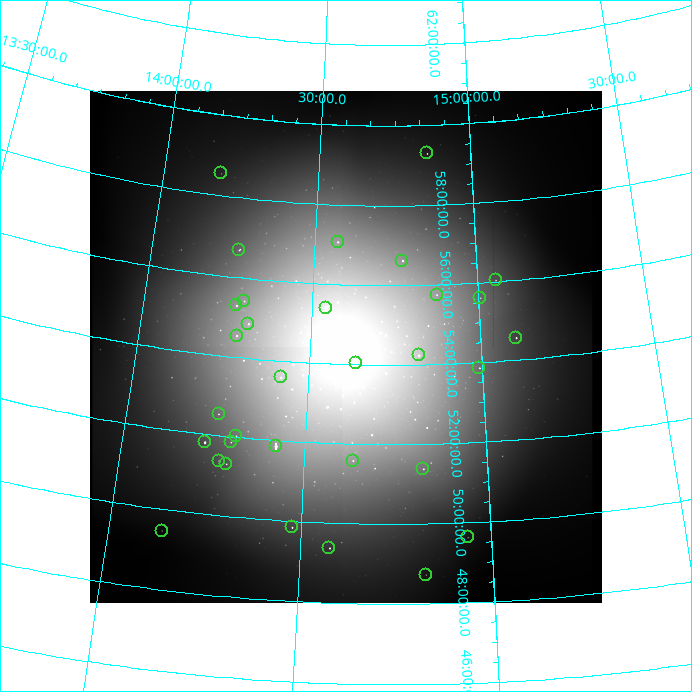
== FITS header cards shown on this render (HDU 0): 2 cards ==
NAXIS1  =                  512
NAXIS2  =                  512

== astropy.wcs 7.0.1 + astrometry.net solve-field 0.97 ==
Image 512 x 512 px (HDU 0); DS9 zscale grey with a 90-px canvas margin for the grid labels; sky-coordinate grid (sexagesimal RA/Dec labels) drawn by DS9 from the SOLVED WCS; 32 Tycho-2 reference stars matched to detected sources circled (green)
Header WCS: none
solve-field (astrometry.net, Tycho-2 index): SOLVED blind (the file carries no WCS)
Solved WCS: RA---TAN-SIP/DEC--TAN-SIP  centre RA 14:36:16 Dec +54:27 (219.07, +54.44 deg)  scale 92 x 90.7 arcsec/px (non-square pixels)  FOV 784.9' x 773.9'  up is -2 deg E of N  parity flipped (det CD > 0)
(file carries no celestial WCS; the grid is the blind solution)
Tycho-2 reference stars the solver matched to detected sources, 32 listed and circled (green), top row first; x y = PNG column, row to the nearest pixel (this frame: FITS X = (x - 90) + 1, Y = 512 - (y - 91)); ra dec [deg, ICRS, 3 dp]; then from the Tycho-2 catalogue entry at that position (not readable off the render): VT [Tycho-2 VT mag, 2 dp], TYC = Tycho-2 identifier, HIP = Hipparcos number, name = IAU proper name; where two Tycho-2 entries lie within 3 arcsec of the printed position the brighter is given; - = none
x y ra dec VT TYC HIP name
427 153 222.860 +59.294 5.64 3867-1441-1 72664 -
221 173 212.756 +58.549 6.84 3858-741-1 69295 -
338 242 218.566 +57.065 6.53 3863-1546-1 71251 -
239 250 214.000 +56.689 6.73 3862-1470-1 69699 -
402 261 221.598 +56.616 6.72 3863-1547-1 72238 -
496 280 225.840 +56.035 6.98 3864-429-1 73654 -
437 295 223.130 +55.745 7.18 3864-747-1 72768 -
480 298 225.099 +55.618 7.20 3864-164-1 73436 -
244 301 214.450 +55.425 6.88 3862-489-1 69859 -
236 305 214.127 +55.298 7.01 3862-492-1 69748 -
326 308 218.129 +55.398 5.90 3863-1548-1 71111 -
248 324 214.733 +54.864 6.49 3859-355-1 69958 -
237 336 214.266 +54.543 7.10 3859-329-1 69793 -
516 338 226.570 +54.556 5.36 3861-1445-1 73909 -
419 355 222.278 +54.231 7.20 3861-841-1 72468 -
356 363 219.563 +54.023 5.82 3860-1669-1 71573 -
479 368 224.894 +53.860 6.86 3861-337-1 73366 -
281 377 216.316 +53.585 7.16 3859-1030-1 70499 -
219 414 213.821 +52.536 6.57 3859-11-1 69650 -
236 436 214.630 +52.033 6.93 3478-235-1 69917 -
205 442 213.371 +51.790 4.53 3471-1250-1 69483 -
231 442 214.443 +51.858 7.12 3478-76-1 69856 -
276 446 216.299 +51.851 4.10 3478-1332-1 70497 -
219 461 214.041 +51.367 4.76 3478-1333-1 69713 -
353 461 219.503 +51.578 7.08 3479-568-1 71548 -
226 464 214.338 +51.307 6.20 3478-1334-1 69818 -
423 469 222.385 +51.374 6.53 3480-327-1 72508 -
292 527 217.158 +49.845 5.68 3475-1198-1 70791 -
162 531 212.072 +49.458 5.45 3468-1122-1 69068 -
468 537 224.096 +49.628 5.69 3477-1326-1 73100 -
329 548 218.665 +49.368 5.92 3476-1538-1 71280 -
426 575 222.422 +48.721 6.31 3477-1328-1 72524 -